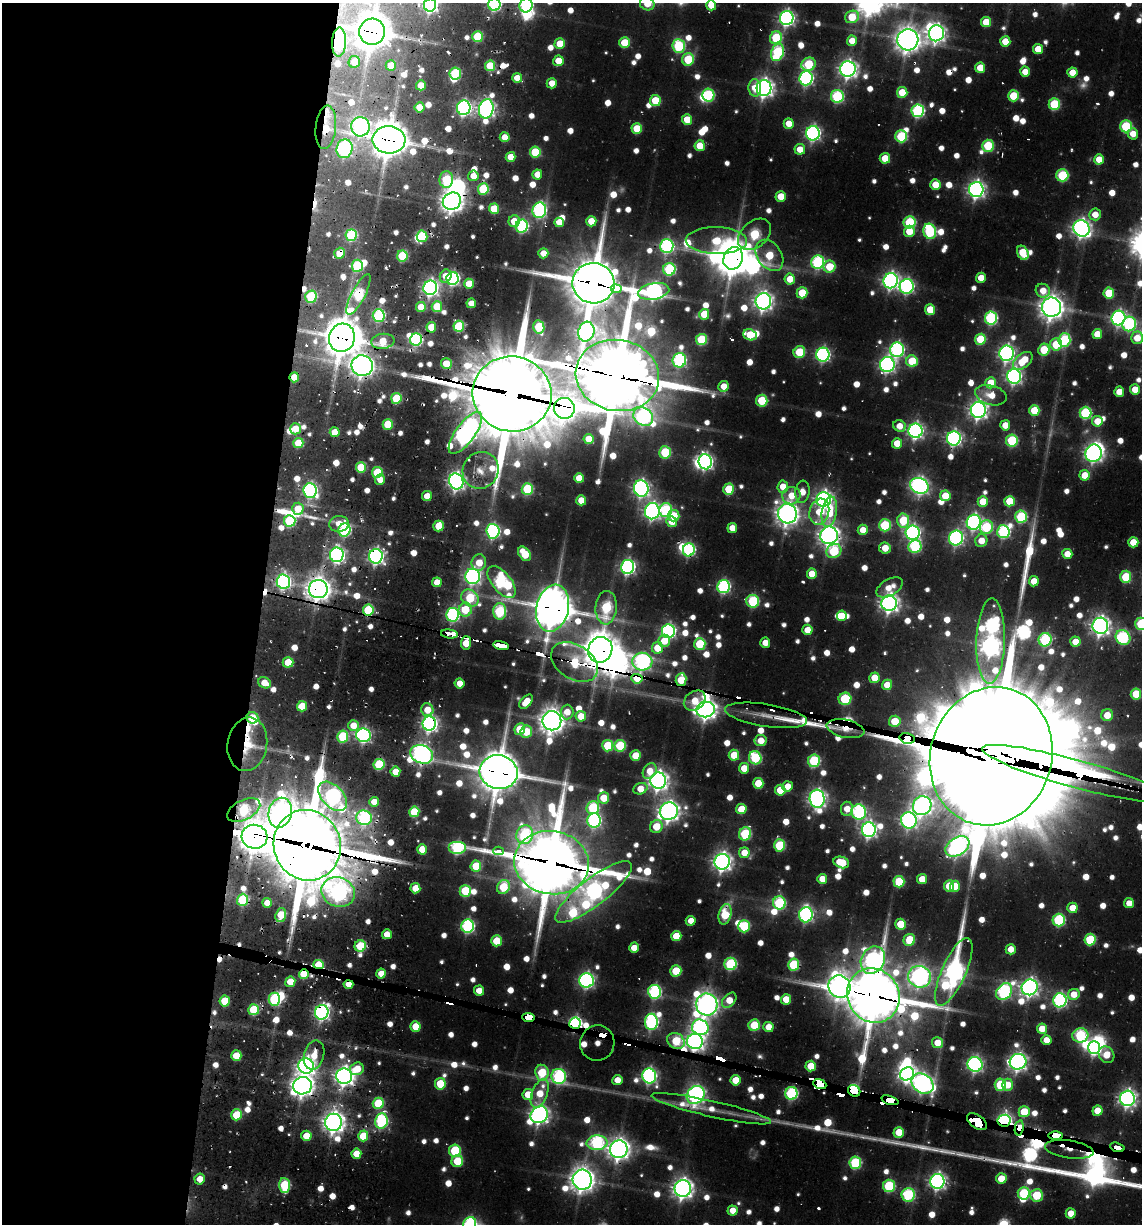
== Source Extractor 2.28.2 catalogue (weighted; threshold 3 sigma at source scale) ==
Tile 5 of 4 x 4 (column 1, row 2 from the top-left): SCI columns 241-1380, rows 2523-3744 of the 5108 x 4966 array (HDU 1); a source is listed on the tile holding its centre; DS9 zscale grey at full resolution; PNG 1144 x 1226 px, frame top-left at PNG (2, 3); each listed source drawn as its Kron ellipse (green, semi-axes under 4 px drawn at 4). Shown black and unused: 24% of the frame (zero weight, under 2 of 3 exposures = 7% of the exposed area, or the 3 px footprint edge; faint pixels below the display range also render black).
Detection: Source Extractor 2.28.2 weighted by HDU 2 'WHT'; one run over the whole footprint, this tile lists its part. Background 0.0823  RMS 0.0094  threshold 0.0425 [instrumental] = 3 sigma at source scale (4.5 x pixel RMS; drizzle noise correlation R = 1.50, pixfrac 1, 0.05/0.05 arcsec/px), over >= 5 px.
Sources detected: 1075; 19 too faint to see at this stretch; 20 inside a brighter object's white glare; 36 cosmic-ray / hot-pixel residue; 5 long thin detections or spike segments (spike, bleed or trail) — neither listed nor drawn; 17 inside a brighter listed object's ellipse — not listed separately; of the other 978, all 500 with FLUX_AUTO >= 18.3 (the completeness limit of this list) listed and drawn (478 fainter detections not listed), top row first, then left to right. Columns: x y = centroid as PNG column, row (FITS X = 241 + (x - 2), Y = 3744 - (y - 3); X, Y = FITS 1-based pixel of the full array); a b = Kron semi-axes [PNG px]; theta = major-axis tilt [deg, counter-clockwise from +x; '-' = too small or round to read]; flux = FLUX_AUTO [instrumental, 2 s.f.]
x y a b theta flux
494 4 6 6 - 210
647 4 7 6 - 23
430 5 6 6 - 320
526 5 7 6 - 220
711 5 5 5 - 24
852 17 7 6 - 51
787 18 7 7 - 430
986 22 5 5 - 42
372 32 13 12 - 2600
936 33 8 7 - 650
477 37 5 5 - 61
776 38 6 6 - 85
908 40 10 10 - 1400
852 41 5 5 - 24
1005 41 5 5 - 27
339 42 14 7 88 220
624 43 5 5 - 50
560 44 5 5 - 36
679 46 7 6 - 130
1038 49 5 5 - 27
777 52 9 6 70 150
688 59 6 6 - 71
558 61 5 5 - 24
354 62 6 5 - 25
809 64 7 6 - 80
391 66 5 5 - 28
490 66 5 5 - 65
980 68 5 5 - 31
848 69 8 7 - 670
1025 72 5 5 - 21
455 73 6 6 - 100
1072 73 5 5 - 23
517 78 5 5 - 24
806 78 7 6 - 320
552 83 5 5 - 19
421 85 5 5 - 25
755 88 9 6 -87 22
764 88 8 7 - 720
902 92 5 5 - 38
708 95 6 6 - 110
837 96 6 6 - 160
1013 96 5 5 - 56
655 101 5 5 - 51
1054 104 6 5 - 95
420 107 5 5 - 26
464 108 7 7 - 360
486 109 10 7 77 590
918 111 6 6 - 220
687 120 5 5 - 32
789 123 5 5 - 23
1126 126 6 6 - 110
326 127 22 10 84 65
360 127 9 9 - 420
637 129 5 5 - 46
813 133 7 7 - 390
1133 134 6 5 - 19
901 136 6 6 - 110
505 137 5 5 - 23
389 140 16 13 -2 2700
700 146 5 5 - 36
988 146 6 5 - 86
344 149 9 8 - 340
800 149 5 5 - 21
535 152 5 5 - 63
511 157 5 5 - 25
885 158 5 5 - 36
1099 159 5 5 - 23
537 174 5 5 - 19
1062 175 6 6 - 110
473 176 5 5 - 18
446 179 8 7 - 73
935 185 5 5 - 28
483 189 6 5 - 88
976 189 7 7 - 600
781 196 5 5 - 30
452 201 9 8 - 1100
494 209 5 5 - 43
539 210 8 6 76 260
1095 214 6 6 - 20
514 221 6 5 - 29
591 221 5 5 - 25
559 222 5 4 - 20
910 222 6 6 - 110
522 226 6 6 - 200
1082 228 8 7 - 690
909 231 5 5 - 31
930 231 8 6 -75 150
755 234 19 13 41 130
351 235 6 5 - 130
422 236 6 5 - 65
716 241 30 13 -1 67
667 246 7 6 - 260
340 253 5 5 - 39
543 253 5 5 - 20
1023 253 7 5 -63 56
769 255 17 12 -54 60
402 256 5 5 - 92
733 258 11 9 67 2400
818 262 7 6 - 200
357 266 6 5 - 110
829 267 6 6 - 43
669 269 6 6 - 160
446 276 7 5 66 21
452 278 6 6 - 270
981 278 5 5 - 26
790 279 5 5 - 26
891 281 7 7 - 520
593 283 21 20 - 5200
469 284 5 5 - 35
907 286 7 7 - 300
430 288 7 6 - 520
616 289 5 4 - 400
654 291 16 8 11 450
1043 291 7 6 - 21
802 293 5 5 - 50
1109 293 5 5 - 58
358 294 22 6 63 170
311 297 6 5 - 110
763 301 8 7 - 700
471 303 5 4 - 20
421 307 5 5 - 27
437 307 5 5 - 50
1051 307 9 9 - 1200
930 310 5 5 - 42
704 314 5 5 - 36
379 315 6 6 - 170
991 318 6 6 - 200
1119 318 7 6 - 390
1129 324 7 6 - 170
459 326 5 5 - 100
431 327 5 5 - 36
539 327 7 5 -79 72
586 332 10 8 75 520
1097 334 5 5 - 26
750 335 7 5 -23 47
342 338 14 13 - 2700
1137 338 6 5 - 22
980 339 5 5 - 61
416 340 6 6 - 190
701 340 6 5 - 82
1064 340 7 6 - 130
383 341 12 7 8 46
1056 344 6 6 - 64
897 350 7 7 - 280
1044 350 6 5 - 58
799 352 6 6 - 63
1007 353 7 7 - 460
823 355 7 6 - 310
679 360 7 6 - 220
912 361 6 5 - 58
1023 361 11 7 37 42
446 364 5 5 - 32
887 365 7 7 - 420
362 366 11 10 - 1100
617 375 42 35 -11 12000
1014 376 7 7 - 460
294 377 5 4 - 22
991 383 5 5 - 40
724 386 5 5 - 23
1135 389 5 5 - 23
1119 392 5 5 - 21
512 394 39 37 -13 12000
991 395 16 9 -14 25
396 398 5 5 - 75
762 401 6 5 - 74
564 408 10 10 - 1000
978 410 8 7 - 680
1034 410 5 5 - 51
1085 413 6 6 - 140
643 417 10 8 -35 260
1097 421 5 5 - 24
388 424 5 5 - 49
1005 425 5 5 - 21
899 426 6 5 - 18
295 429 5 5 - 26
915 431 7 7 - 460
335 432 5 5 - 27
465 433 25 9 54 770
954 438 7 7 - 380
588 439 5 5 - 27
1012 440 6 6 - 110
298 443 5 5 - 45
897 443 5 5 - 28
665 452 6 6 - 86
1093 453 9 8 - 570
705 462 7 6 - 410
361 467 5 5 - 64
481 470 19 17 54 24
377 472 5 5 - 58
1085 475 5 5 - 29
579 478 5 4 - 28
380 480 5 5 - 19
456 481 8 7 - 620
919 486 9 7 -26 610
783 487 6 5 - 26
641 488 8 7 - 490
527 489 6 5 - 91
729 489 5 5 - 63
310 491 7 6 - 360
802 492 11 7 82 18
427 496 5 5 - 26
791 496 9 8 - 25
945 496 5 5 - 36
824 499 7 7 - 600
581 500 5 5 - 29
983 501 5 5 - 33
1009 501 5 5 - 39
298 509 6 5 - 28
666 510 7 6 - 140
652 511 8 7 - 510
819 512 13 9 75 32
829 512 15 7 80 45
787 514 10 9 - 1100
674 516 6 5 - 32
1021 517 6 6 - 130
903 520 7 6 - 69
290 521 6 5 - 130
672 522 5 5 - 26
974 522 7 7 - 420
339 524 10 8 6 22
885 525 6 6 - 99
438 526 5 5 - 37
986 527 7 6 - 94
732 528 5 5 - 21
344 530 6 6 - 160
863 530 5 5 - 20
493 531 7 6 - 280
1003 532 6 6 - 180
913 533 7 7 - 390
829 535 9 8 - 780
956 538 7 7 - 330
981 541 6 6 - 21
1133 542 5 5 - 28
915 546 6 6 - 130
885 548 6 5 - 22
689 550 6 6 - 180
834 551 8 7 - 87
524 554 8 5 -53 46
1067 554 5 5 - 21
337 555 7 7 - 410
376 556 7 7 - 460
479 563 8 7 - 25
628 567 7 6 - 350
812 574 5 5 - 33
473 576 7 7 - 420
1126 577 6 5 - 77
1034 581 5 5 - 23
283 582 7 6 - 400
437 582 5 5 - 24
502 582 19 9 -50 250
723 586 6 6 - 240
890 587 14 8 30 21
318 589 9 9 - 1200
470 598 9 8 - 83
753 601 6 6 - 120
889 603 8 7 - 750
553 608 24 16 77 3200
606 608 17 10 86 130
368 610 5 5 - 90
465 610 7 6 - 48
500 611 8 6 89 140
453 615 7 6 - 260
842 616 5 4 - 20
1141 624 6 6 - 88
1100 626 8 8 - 770
807 630 5 5 - 23
668 631 7 6 - 310
449 634 8 4 -6 45
1123 638 8 7 - 190
1045 640 7 6 - 160
664 641 6 5 - 25
991 641 42 14 88 1200
1075 642 5 5 - 23
466 643 7 5 86 30
765 643 5 5 - 20
700 644 6 5 - 88
501 645 8 3 -12 580
657 648 6 5 - 35
600 650 13 12 - 2400
288 662 5 5 - 44
574 662 25 17 -32 100
642 662 10 9 - 330
874 678 5 5 - 29
637 679 5 4 - 55
681 680 6 5 - 51
264 683 7 5 -27 23
460 683 5 5 - 19
887 685 5 5 - 27
1136 694 5 5 - 48
845 699 6 6 - 86
695 701 12 9 35 27
526 702 8 5 48 24
302 706 5 5 - 40
427 710 6 6 - 23
706 710 9 7 8 980
567 712 7 6 - 20
766 715 41 11 -9 24
1107 715 6 6 - 25
581 716 5 5 - 31
252 718 6 5 - 33
552 721 9 9 - 1300
895 721 6 5 - 32
429 724 7 6 - 530
353 725 5 5 - 21
520 729 6 5 - 43
845 729 19 9 -11 25
526 732 6 5 - 45
363 735 7 7 - 340
343 736 6 5 - 99
907 738 8 5 -12 1700
761 741 6 6 - 20
247 744 27 20 81 45
608 746 5 5 - 70
620 746 6 5 - 84
422 754 11 9 -22 670
734 755 5 5 - 45
635 756 5 5 - 40
991 756 70 60 73 57000
755 758 7 6 - 120
814 761 6 6 - 130
379 764 5 5 - 91
744 768 5 5 - 27
650 771 8 6 56 23
395 772 5 5 - 23
499 772 19 17 -13 3700
1075 773 96 14 -15 7200
658 781 8 8 - 830
758 783 5 5 - 38
788 786 5 5 - 20
640 789 7 5 23 23
780 790 5 5 - 34
333 796 17 10 -46 460
604 798 6 5 - 29
817 799 9 7 -85 630
374 802 5 4 - 19
922 806 10 9 - 640
593 808 6 6 - 110
741 809 5 5 - 32
847 809 7 6 - 21
244 810 18 9 26 150
669 811 9 8 - 910
414 812 5 5 - 62
859 812 7 7 - 260
280 813 15 11 76 820
364 818 8 7 - 220
594 820 7 7 - 270
909 820 8 7 - 440
656 826 7 6 - 39
869 830 7 7 - 470
745 834 7 6 - 110
525 835 9 8 - 150
255 837 13 12 - 2100
307 845 35 33 -70 11000
779 845 6 5 - 87
957 846 13 9 32 530
457 848 9 6 0 190
422 849 5 5 - 33
498 851 5 4 - 110
744 853 5 5 - 22
722 862 8 7 - 740
841 862 8 5 -19 46
551 863 37 31 -9 7500
476 866 5 5 - 55
822 879 5 5 - 22
922 879 5 5 - 27
899 882 6 5 - 68
949 886 6 5 - 37
955 886 5 5 - 33
503 887 7 6 - 78
415 888 5 5 - 34
465 891 6 5 - 82
338 892 17 14 -23 490
594 892 47 13 38 560
243 900 6 5 - 110
267 903 5 5 - 19
779 903 6 6 - 140
1129 903 5 5 - 18
1072 908 5 5 - 25
725 914 10 6 76 65
281 915 7 5 70 38
806 915 7 6 - 330
1059 920 6 6 - 150
691 921 5 5 - 20
900 924 5 5 - 43
468 926 6 6 - 240
744 926 6 5 - 96
387 934 5 5 - 19
676 936 5 5 - 37
1090 939 6 5 - 72
909 940 6 5 - 53
496 941 5 5 - 46
360 946 6 5 - 74
634 948 5 5 - 22
1011 949 5 5 - 19
873 960 14 11 60 490
730 964 6 6 - 150
319 965 5 4 - 58
794 965 6 5 - 95
676 971 5 5 - 58
954 972 37 12 66 870
381 973 5 4 - 19
304 974 5 4 - 74
919 977 11 10 - 730
587 980 7 7 - 390
290 982 5 5 - 31
348 984 5 4 - 19
840 987 11 11 - 1100
1030 987 8 7 - 620
479 991 5 5 - 22
654 992 7 6 - 220
1004 992 9 7 49 280
1074 994 6 5 - 23
873 995 28 25 -58 6500
274 999 6 5 - 140
786 999 5 5 - 33
729 1000 9 5 48 27
1060 1000 7 6 - 300
225 1001 5 5 - 48
707 1004 11 10 - 1100
254 1010 5 5 - 74
322 1012 7 6 - 450
528 1017 6 4 -4 2000
651 1022 8 6 -90 250
575 1023 6 5 - 290
754 1025 6 5 - 61
415 1026 5 5 - 36
700 1027 8 7 - 330
768 1027 5 5 - 22
1042 1029 5 5 - 26
1080 1035 8 7 - 120
1046 1040 5 5 - 20
676 1041 9 7 -35 74
695 1041 8 7 - 680
597 1043 18 17 - 1100
937 1043 5 5 - 27
1094 1047 6 6 - 350
314 1055 15 10 77 28
1106 1055 9 7 -54 27
236 1056 5 5 - 32
1018 1062 8 7 - 610
975 1064 7 7 - 410
306 1066 8 7 - 630
811 1066 5 5 - 36
357 1069 7 6 - 31
542 1073 8 6 -83 79
907 1074 7 6 - 550
344 1076 8 7 - 770
559 1076 7 7 - 230
649 1076 7 7 - 380
617 1080 5 5 - 19
736 1080 5 5 - 34
440 1084 6 5 - 58
820 1084 7 4 -21 2300
922 1084 12 9 -36 640
1000 1085 6 5 - 91
1007 1085 6 5 - 24
303 1086 9 8 - 1100
854 1091 6 5 - 2000
540 1093 15 7 69 30
791 1093 6 6 - 190
528 1095 5 5 - 31
696 1095 10 8 46 590
1127 1098 8 7 - 630
890 1100 9 4 -17 3000
378 1103 5 5 - 64
711 1109 61 8 -13 31
1097 1111 5 5 - 27
1024 1112 5 5 - 49
236 1115 5 5 - 65
539 1115 9 8 - 730
381 1121 8 6 81 190
1004 1121 6 6 - 480
334 1122 8 8 - 1000
977 1122 11 6 -36 6100
1019 1128 7 2 78 830
899 1132 5 5 - 36
1056 1135 7 4 0 1200
306 1136 5 5 - 30
363 1136 5 5 - 49
597 1143 10 7 5 210
1117 1147 7 3 -17 210
619 1149 9 8 - 1000
1069 1149 24 9 -8 270
455 1151 6 6 - 90
356 1154 5 5 - 27
457 1161 6 5 - 53
855 1163 6 6 - 130
200 1179 5 5 - 21
1001 1179 5 5 - 33
582 1180 10 9 - 1300
937 1181 7 7 - 530
285 1185 7 5 -87 99
889 1186 6 6 - 120
683 1188 8 8 - 890
1024 1193 6 6 - 100
908 1195 6 6 - 150
1037 1195 6 6 - 74
732 1210 5 5 - 20
1071 1213 5 5 - 25
470 1224 7 6 - 220
Overlapping masked pixels (flux is a lower limit): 91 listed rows (the first 20) at x y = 372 32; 908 40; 339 42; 326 127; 360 127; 389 140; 344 149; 446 179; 483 189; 452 201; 340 253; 733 258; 593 283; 430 288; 616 289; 358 294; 342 338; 416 340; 446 364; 362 366
Isophote crosses this tile's border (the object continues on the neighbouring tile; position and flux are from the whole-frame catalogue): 8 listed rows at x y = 494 4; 647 4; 430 5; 526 5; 711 5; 372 32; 1141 624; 470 1224
Unlisted compact peaks at least as high as the median listed source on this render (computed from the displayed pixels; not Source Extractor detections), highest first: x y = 829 1123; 817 1128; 1025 1154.